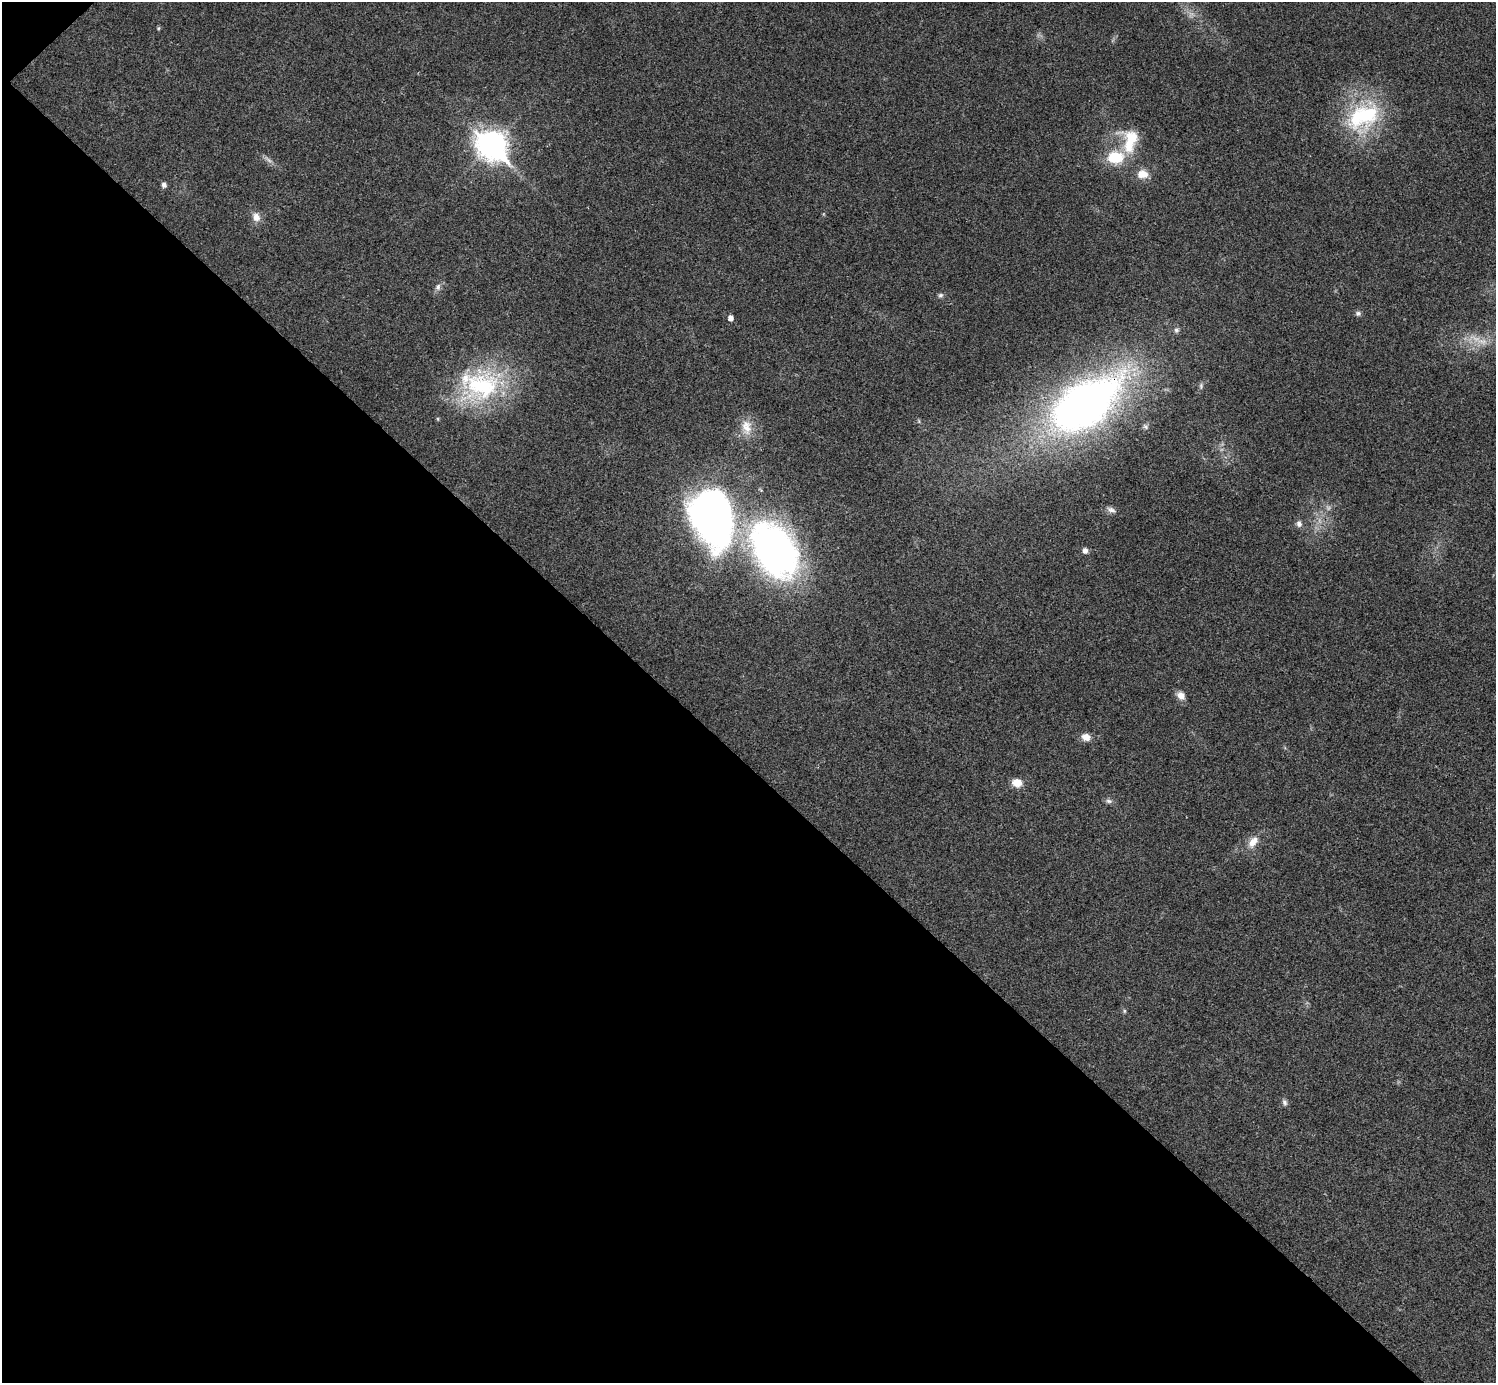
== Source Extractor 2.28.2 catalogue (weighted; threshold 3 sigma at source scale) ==
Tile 9 of 4 x 4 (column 1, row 3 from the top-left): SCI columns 6-1499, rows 1682-3062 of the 5983 x 5983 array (HDU 1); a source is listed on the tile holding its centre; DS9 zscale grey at full resolution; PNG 1498 x 1385 px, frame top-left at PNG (2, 2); no overlay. Shown black and unused: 45% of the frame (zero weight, under 3 of 4 exposures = <1% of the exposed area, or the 3 px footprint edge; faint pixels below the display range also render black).
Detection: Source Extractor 2.28.2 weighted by HDU 2 'WHT'; one run over the whole footprint, this tile lists its part. Background 0.0222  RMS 0.0054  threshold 0.0242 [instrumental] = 3 sigma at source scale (4.5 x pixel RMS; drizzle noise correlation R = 1.50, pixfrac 1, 0.05/0.05 arcsec/px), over >= 5 px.
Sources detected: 32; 3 too faint to see at this stretch — not listed; the other 29 listed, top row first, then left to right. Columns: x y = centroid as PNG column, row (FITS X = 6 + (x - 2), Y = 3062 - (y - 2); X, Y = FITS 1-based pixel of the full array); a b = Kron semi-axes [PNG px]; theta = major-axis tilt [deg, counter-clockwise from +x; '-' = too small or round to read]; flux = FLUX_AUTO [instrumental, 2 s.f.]
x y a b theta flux
158 28 5 4 - 0.64
1363 116 49 30 25 49
1130 141 34 16 76 18
492 145 12 9 -44 640
1115 157 15 11 4 19
1142 174 15 11 -4 5.9
164 185 5 5 - 2.1
256 217 12 9 -71 4.1
438 287 10 7 72 2
941 295 8 5 15 1.2
1358 313 7 6 - 1.3
730 318 5 5 - 2.3
1176 330 7 6 - 1.3
481 386 53 40 4 67
1085 404 71 38 35 330
746 427 22 14 -84 8.6
1145 427 8 6 -39 1.4
1111 510 13 6 -24 2.3
712 518 61 43 -77 220
1299 524 9 8 - 2.1
774 550 50 35 -57 250
1085 550 6 5 - 2.2
1181 695 9 8 - 4.1
1086 737 11 9 -23 3.9
1017 783 10 8 -10 7
1109 801 9 6 -11 1.5
1253 842 18 10 55 6.1
1124 1011 6 4 -90 0.7
1285 1102 8 6 -77 1.5
Overlapping masked pixels (flux is a lower limit): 1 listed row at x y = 1085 404